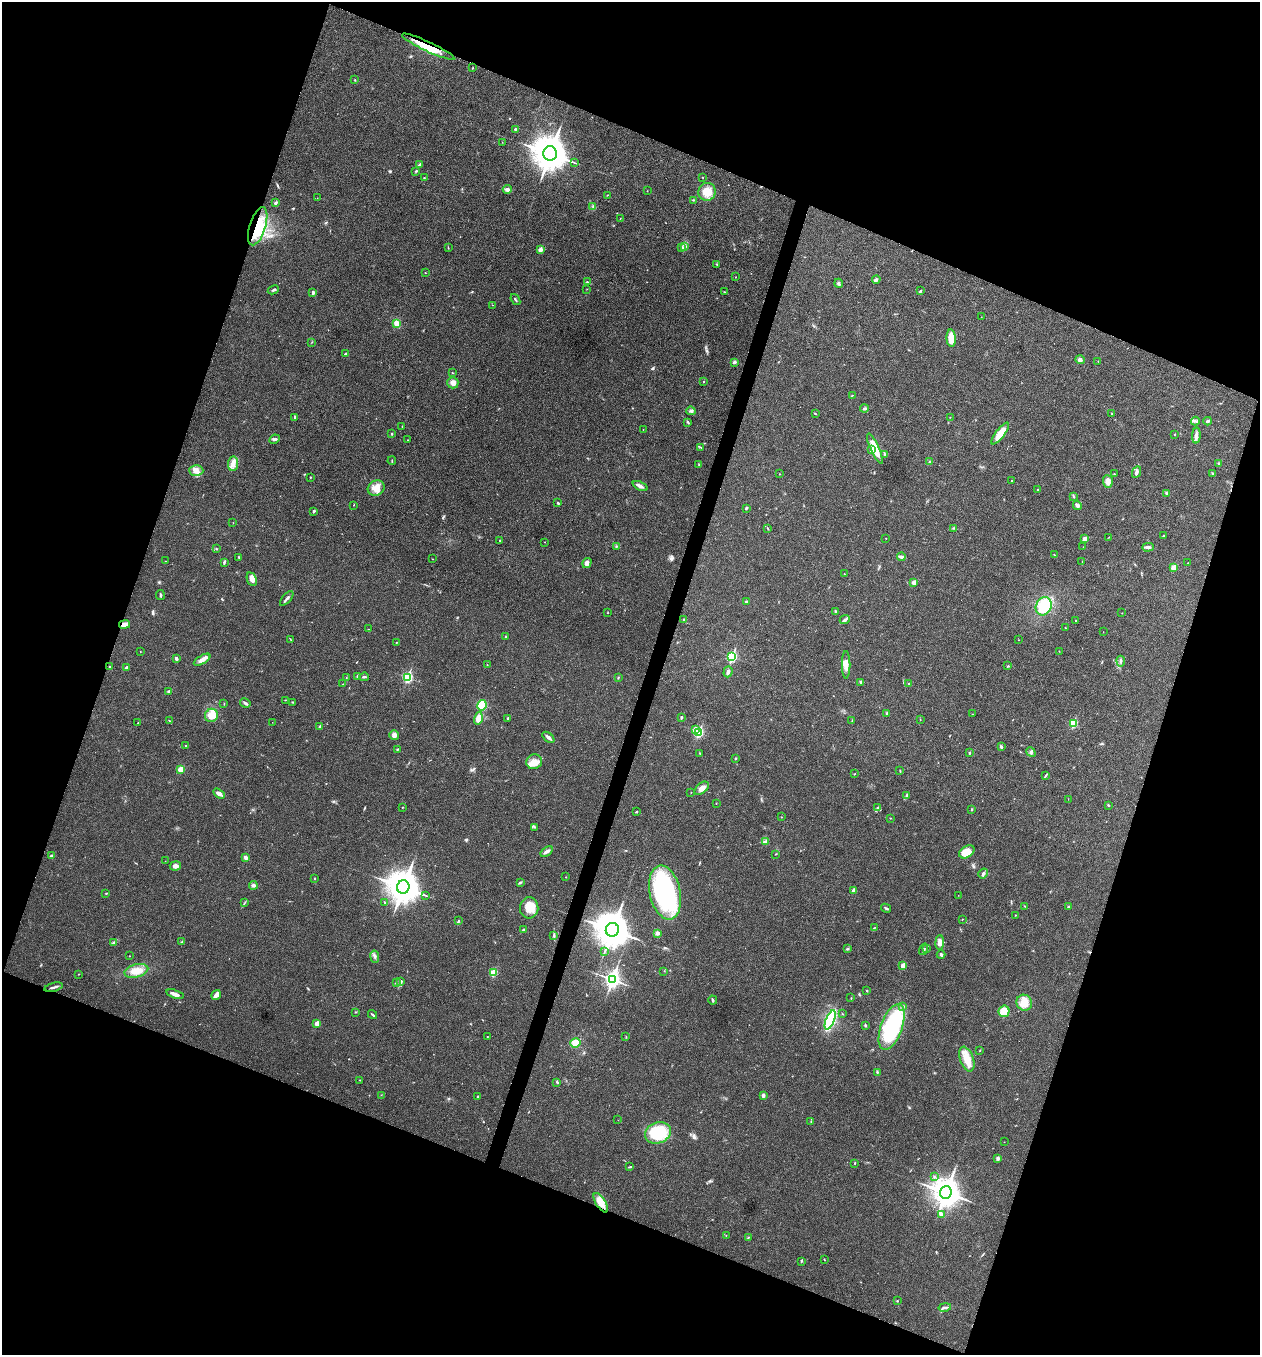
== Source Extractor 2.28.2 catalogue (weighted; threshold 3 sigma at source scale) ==
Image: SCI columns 136-5165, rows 6-5414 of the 5431 x 5417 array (HDU 1 of 3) = the unmasked area's bounding box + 8 px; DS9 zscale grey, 4 x 4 block average (1 PNG px = mean of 4 x 4 image px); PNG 1262 x 1357 px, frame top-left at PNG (2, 2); each listed source drawn as its Kron ellipse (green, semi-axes under 4 px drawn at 4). Shown black and unused: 40% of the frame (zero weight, under 3 of 4 exposures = <1% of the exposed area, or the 3 px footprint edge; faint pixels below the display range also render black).
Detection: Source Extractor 2.28.2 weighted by HDU 2 'WHT'. Background 0.0238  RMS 0.0041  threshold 0.0184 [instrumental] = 3 sigma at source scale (4.5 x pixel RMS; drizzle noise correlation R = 1.50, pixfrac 1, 0.05/0.05 arcsec/px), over >= 5 px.
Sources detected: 317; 1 too faint to see at this stretch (4 x 4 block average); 1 inside a brighter object's white glare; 2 cosmic-ray / hot-pixel residue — neither listed nor drawn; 1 coinciding with a brighter row at this scale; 10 inside a brighter listed object's ellipse — not listed separately; the other 302 listed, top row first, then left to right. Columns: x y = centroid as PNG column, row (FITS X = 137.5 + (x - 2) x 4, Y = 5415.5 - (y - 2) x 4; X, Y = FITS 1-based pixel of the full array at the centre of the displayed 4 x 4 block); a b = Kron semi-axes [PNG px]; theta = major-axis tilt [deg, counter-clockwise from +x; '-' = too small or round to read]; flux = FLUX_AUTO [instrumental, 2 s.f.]
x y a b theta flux
428 47 29 5 -25 62
472 68 2 2 - 1.4
355 80 2 2 - 1.3
515 129 4 2 - 2.5
502 142 2 2 - 0.58
550 153 7 7 - 5200
574 163 2 2 - 1.2
420 164 4 2 - 5
416 171 3 2 - 2.3
703 177 3 2 - 0.86
424 178 2 2 - 1.6
507 189 4 4 - 6.1
647 191 2 2 - 0.64
707 192 9 8 - 31
607 195 3 2 - 1
317 198 2 2 - 0.37
693 200 3 2 - 2.2
276 203 4 2 - 4
593 207 2 2 - 1.1
620 219 3 2 - 0.94
258 226 20 8 72 64
684 246 3 2 - 2.8
681 247 2 2 - 0.85
448 248 2 2 - 1.2
540 250 2 2 - 23
717 264 2 2 - 1.7
425 273 2 2 - 0.82
735 277 2 2 - 0.91
876 279 4 3 - 4.7
587 282 2 2 - 1.9
839 283 4 3 - 4.4
587 289 2 2 - 0.58
273 290 6 2 27 4.1
920 291 3 2 - 2.5
313 292 4 2 - 5.4
724 292 2 2 - 0.85
515 300 6 2 -54 2.6
493 305 2 2 - 0.44
981 317 2 2 - 0.32
396 323 4 3 - 14
951 338 9 4 -86 41
312 342 2 2 - 0.72
346 354 3 2 - 5.1
1080 360 4 4 - 6.2
1098 361 2 2 - 0.69
734 362 3 2 - 5.2
452 373 2 2 - 0.95
704 382 2 2 - 2.6
453 383 6 5 - 13
852 395 2 2 - 1.1
864 409 4 3 - 3.8
691 411 5 3 - 4.3
815 414 4 2 - 1.4
1112 414 3 2 - 1.8
950 417 2 2 - 0.59
295 418 4 2 - 2
1195 421 4 2 - 3.7
1208 421 4 2 - 3.5
688 422 4 2 - 2.4
402 426 2 2 - 0.75
643 429 2 2 - 0.9
1000 433 13 4 53 45
392 434 2 2 - 4.7
1175 434 2 2 - 1.1
1196 436 8 3 86 12
275 439 5 2 - 4.4
408 440 2 2 - 0.79
701 447 2 2 - 1.2
875 449 16 4 -66 48
871 450 3 2 - 1.8
884 454 3 2 - 1.9
392 461 4 2 - 1.4
929 462 2 2 - 2.5
1218 463 2 2 - 1.8
233 464 7 5 85 13
699 465 2 2 - 1.3
196 470 7 5 -3 14
1136 472 6 3 65 6
1212 473 2 2 - 1.2
779 474 2 2 - 0.95
1114 474 2 2 - 1.4
310 477 2 2 - 1.9
1011 481 2 2 - 0.96
1108 481 6 5 - 12
640 486 8 2 -25 11
376 488 9 7 27 22
1038 489 2 2 - 1.9
1167 493 3 2 - 2.5
1073 496 4 2 - 2.1
558 503 3 2 - 2.3
354 505 2 2 - 1.1
1077 505 5 3 - 6.3
746 508 4 2 - 2.4
314 511 3 2 - 3.9
233 523 2 2 - 0.67
768 528 2 2 - 0.88
954 528 4 2 - 1.9
1164 536 3 2 - 1.8
1109 537 3 2 - 1.1
886 538 2 2 - 0.69
1085 539 2 2 - 16
500 541 2 2 - 0.83
545 542 2 2 - 0.68
616 546 2 2 - 1.9
1083 547 2 2 - 0.44
1148 547 6 3 1 6.8
216 549 2 2 - 1.4
1054 555 2 2 - 0.81
901 557 4 3 - 7.1
239 558 2 2 - 1.2
432 559 2 2 - 0.58
165 561 2 2 - 0.57
224 562 4 2 - 3.7
1082 562 2 2 - 0.79
587 563 5 4 - 8.6
1188 563 2 2 - 0.73
1173 568 2 2 - 53
844 574 2 2 - 0.74
252 579 7 4 -65 12
914 582 3 3 - 9.7
160 595 5 2 - 3.4
287 598 9 2 48 6.4
746 602 3 2 - 2.1
1044 606 9 7 63 78
835 611 3 2 - 2.4
607 613 2 2 - 1.2
1122 613 2 2 - 0.73
683 619 2 2 - 1.6
845 620 5 3 - 4.8
1076 621 2 2 - 1.2
125 625 5 4 - 12
1065 628 3 2 - 1.2
368 629 2 2 - 0.87
1103 632 2 2 - 0.53
506 636 2 2 - 0.98
290 639 3 2 - 1.2
1018 640 2 2 - 0.52
396 643 2 2 - 1.4
140 651 2 2 - 0.67
1059 651 2 2 - 0.66
732 657 3 2 - 250
176 659 3 2 - 6.2
202 660 9 4 31 15
1121 661 5 2 - 5.2
487 665 2 2 - 1.2
846 665 14 4 90 15
1008 666 2 2 - 1.3
110 667 3 2 - 2
126 668 3 2 - 5.7
728 672 5 3 - 7.9
357 676 3 2 - 1.6
364 677 5 2 - 3.1
408 677 3 2 - 260
346 678 2 2 - 1
618 678 3 2 - 1.7
861 682 3 2 - 2.5
343 684 2 2 - 0.61
909 684 2 2 - 2.5
168 691 3 2 - 3.4
285 700 2 2 - 0.77
292 702 2 2 - 1.1
245 703 5 3 - 4.8
224 704 2 2 - 1.1
482 705 5 4 - 91
887 713 3 2 - 2.9
972 714 2 2 - 1.3
211 715 7 6 - 34
478 718 6 3 75 24
508 718 2 2 - 3.5
681 718 3 2 - 2.8
920 720 2 2 - 0.92
169 721 2 2 - 0.8
852 721 2 2 - 0.91
272 722 2 2 - 0.53
138 723 2 2 - 0.89
1073 723 2 2 - 130
320 726 3 2 - 2.3
695 729 2 2 - 26
699 732 2 2 - 240
394 735 5 5 - 8.3
548 737 7 2 -41 9.3
186 745 2 2 - 1.1
1001 747 3 2 - 3.6
397 749 2 2 - 1.9
1031 752 5 3 - 4.6
700 753 2 2 - 0.79
969 753 2 2 - 5
735 758 2 2 - 1.7
534 762 8 7 - 19
180 769 3 2 - 23
900 771 2 2 - 1.4
854 774 2 2 - 1.1
1045 776 4 2 - 2.1
702 788 8 5 41 14
691 792 2 2 - 0.61
219 793 6 3 -32 11
906 795 3 2 - 1.8
1068 799 2 2 - 0.85
716 803 2 2 - 0.83
1108 805 3 2 - 1.8
402 807 3 2 - 1
878 808 4 3 - 3.9
972 809 3 2 - 1.7
636 812 3 2 - 1.9
781 817 2 2 - 0.76
890 818 2 2 - 1.2
535 827 2 2 - 1.4
765 842 3 2 - 3.1
547 852 7 3 35 7.2
967 852 8 5 33 40
775 854 3 2 - 1.1
51 855 2 2 - 3
246 857 3 2 - 8.8
165 861 2 2 - 0.4
175 866 6 4 12 8.9
983 873 5 2 - 6
566 877 2 2 - 0.83
315 878 3 2 - 1.3
520 882 3 2 - 2.5
253 885 4 4 - 5.4
403 887 7 6 - 4500
854 890 3 3 - 8.6
665 892 27 15 -78 350
106 893 2 2 - 1.4
426 895 2 2 - 1.1
958 895 2 2 - 0.39
384 902 2 2 - 1.4
244 903 2 2 - 1.1
1025 906 2 2 - 0.93
1068 907 2 2 - 1
529 908 10 9 - 37
886 908 5 2 - 3.6
1015 915 2 2 - 1.2
962 919 2 2 - 1.3
458 921 3 2 - 1.7
874 928 2 2 - 0.85
523 930 2 2 - 2.3
612 930 7 6 - 5100
657 933 4 3 - 7.2
554 935 4 2 - 3.2
113 942 2 2 - 2
182 942 4 2 - 2.5
940 942 7 4 85 11
926 948 2 2 - 1.2
847 949 4 2 - 2.4
924 949 6 2 71 4
604 952 2 2 - 0.99
941 955 4 3 - 4.8
129 956 2 2 - 0.81
375 957 6 2 -82 3
903 966 2 2 - 34
136 971 12 6 14 28
664 971 2 2 - 0.74
493 973 2 2 - 94
78 974 2 2 - 1.6
612 979 4 3 - 980
401 981 2 2 - 2.4
396 983 2 2 - 6.8
54 987 9 2 14 6
867 991 3 2 - 1.7
175 994 9 3 -17 14
216 995 5 3 - 17
851 998 2 2 - 0.78
713 1000 4 2 - 3.2
1024 1003 8 7 - 30
903 1007 3 2 - 3.2
1004 1011 6 5 - 43
356 1012 2 2 - 0.66
843 1014 2 2 - 1.1
372 1015 5 2 - 3.3
830 1020 10 4 68 190
317 1023 2 2 - 34
865 1025 3 2 - 2.3
892 1027 24 10 70 250
487 1036 2 2 - 0.95
626 1036 2 2 - 1
575 1043 5 4 - 25
980 1051 2 2 - 0.75
967 1059 13 6 -71 36
877 1072 3 2 - 2.2
359 1080 2 2 - 0.67
557 1082 4 2 - 2.9
381 1095 2 2 - 0.52
763 1095 3 2 - 7.3
478 1096 2 2 - 1.8
618 1120 2 2 - 0.53
811 1122 2 2 - 1.1
658 1133 13 10 22 130
1004 1142 2 2 - 0.52
998 1159 4 3 - 3.5
855 1163 3 2 - 1.6
630 1167 4 2 - 2.1
934 1177 2 2 - 1.4
946 1192 6 5 - 3100
601 1203 11 5 -57 27
941 1215 3 2 - 3.2
726 1236 2 2 - 0.68
748 1237 2 2 - 0.98
824 1259 2 2 - 1.2
801 1261 3 2 - 2.2
897 1301 2 2 - 1.6
945 1307 6 2 12 5.4
Overlapping masked pixels (flux is a lower limit): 3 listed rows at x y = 428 47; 258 226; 125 625
Diffuse or blended objects may show on this block-average render without a row.